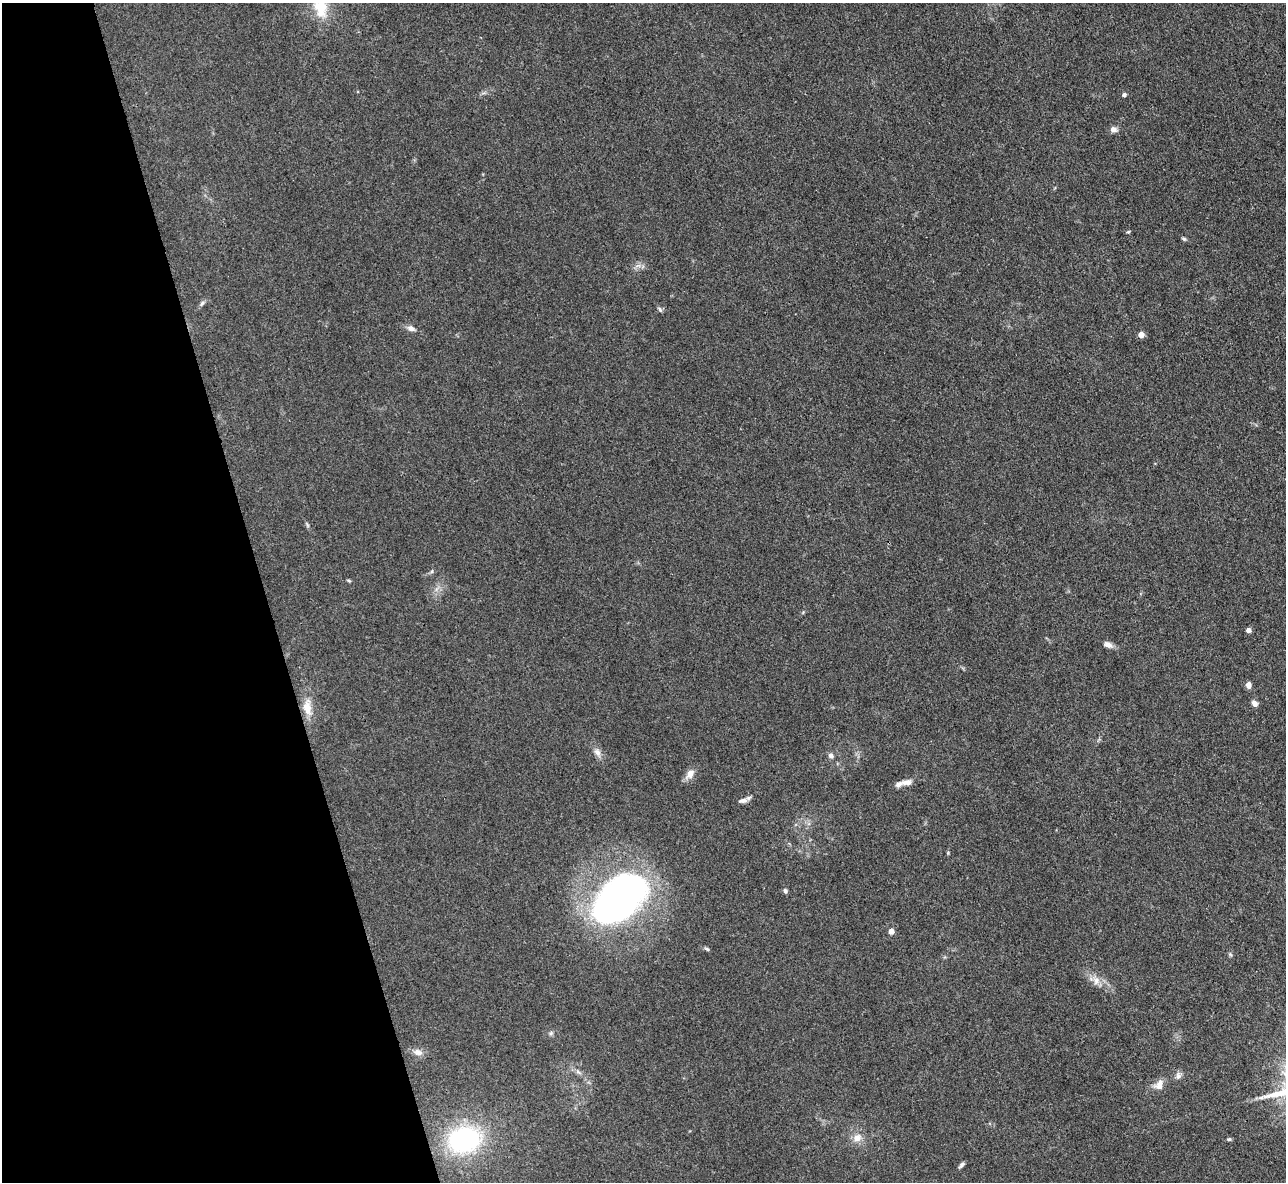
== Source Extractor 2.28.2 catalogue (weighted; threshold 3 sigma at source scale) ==
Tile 5 of 4 x 4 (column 1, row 2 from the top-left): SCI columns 1-1284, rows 2619-3798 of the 5139 x 5115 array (HDU 1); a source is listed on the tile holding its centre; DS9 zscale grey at full resolution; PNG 1288 x 1184 px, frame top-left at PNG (2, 3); no overlay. Shown black and unused: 21% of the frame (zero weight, under 3 of 4 exposures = <1% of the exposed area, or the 3 px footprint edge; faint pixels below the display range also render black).
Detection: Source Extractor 2.28.2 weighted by HDU 2 'WHT'; one run over the whole footprint, this tile lists its part. Background 0.059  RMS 0.0053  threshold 0.0241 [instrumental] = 3 sigma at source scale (4.5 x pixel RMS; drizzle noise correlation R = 1.50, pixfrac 1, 0.05/0.05 arcsec/px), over >= 5 px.
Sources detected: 37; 1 too faint to see at this stretch — not listed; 1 inside a brighter listed object's ellipse — not listed separately; the other 35 listed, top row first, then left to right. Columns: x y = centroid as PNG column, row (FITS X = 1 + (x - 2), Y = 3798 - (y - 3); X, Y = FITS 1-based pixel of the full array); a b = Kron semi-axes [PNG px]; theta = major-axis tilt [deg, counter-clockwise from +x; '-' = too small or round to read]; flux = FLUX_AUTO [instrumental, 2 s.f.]
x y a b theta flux
321 8 22 15 -73 16
1124 95 4 4 - 1.5
1113 129 7 6 - 2.9
1128 232 5 4 - 0.62
1184 239 6 4 -30 0.82
202 303 8 5 54 1.3
660 309 8 5 -53 1
411 328 10 7 -23 2.5
1141 335 4 4 - 5.8
432 571 6 4 72 0.74
349 581 7 3 -19 0.63
1248 630 4 4 - 2.9
1108 645 11 7 -24 2.7
1249 685 7 6 - 2.4
1254 703 7 5 -47 2.6
307 707 19 10 -84 7.9
597 752 12 8 -58 3
831 755 7 6 - 1.5
690 774 15 9 59 4
907 782 16 7 8 3.3
743 801 13 6 11 2.3
785 891 6 5 - 1.1
620 898 49 30 46 280
891 931 4 4 - 5.4
707 949 7 4 -32 0.91
1096 980 12 10 -80 4.1
551 1033 6 5 - 1
418 1052 13 8 -10 3.2
578 1072 7 4 -19 1.2
1178 1076 10 6 -80 2
1159 1085 15 10 52 4.3
857 1138 13 10 26 4.8
1229 1139 6 4 12 0.73
464 1140 32 25 11 76
961 1165 9 4 45 1.3
Isophote crosses this tile's border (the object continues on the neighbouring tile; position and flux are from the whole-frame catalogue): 1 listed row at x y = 321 8